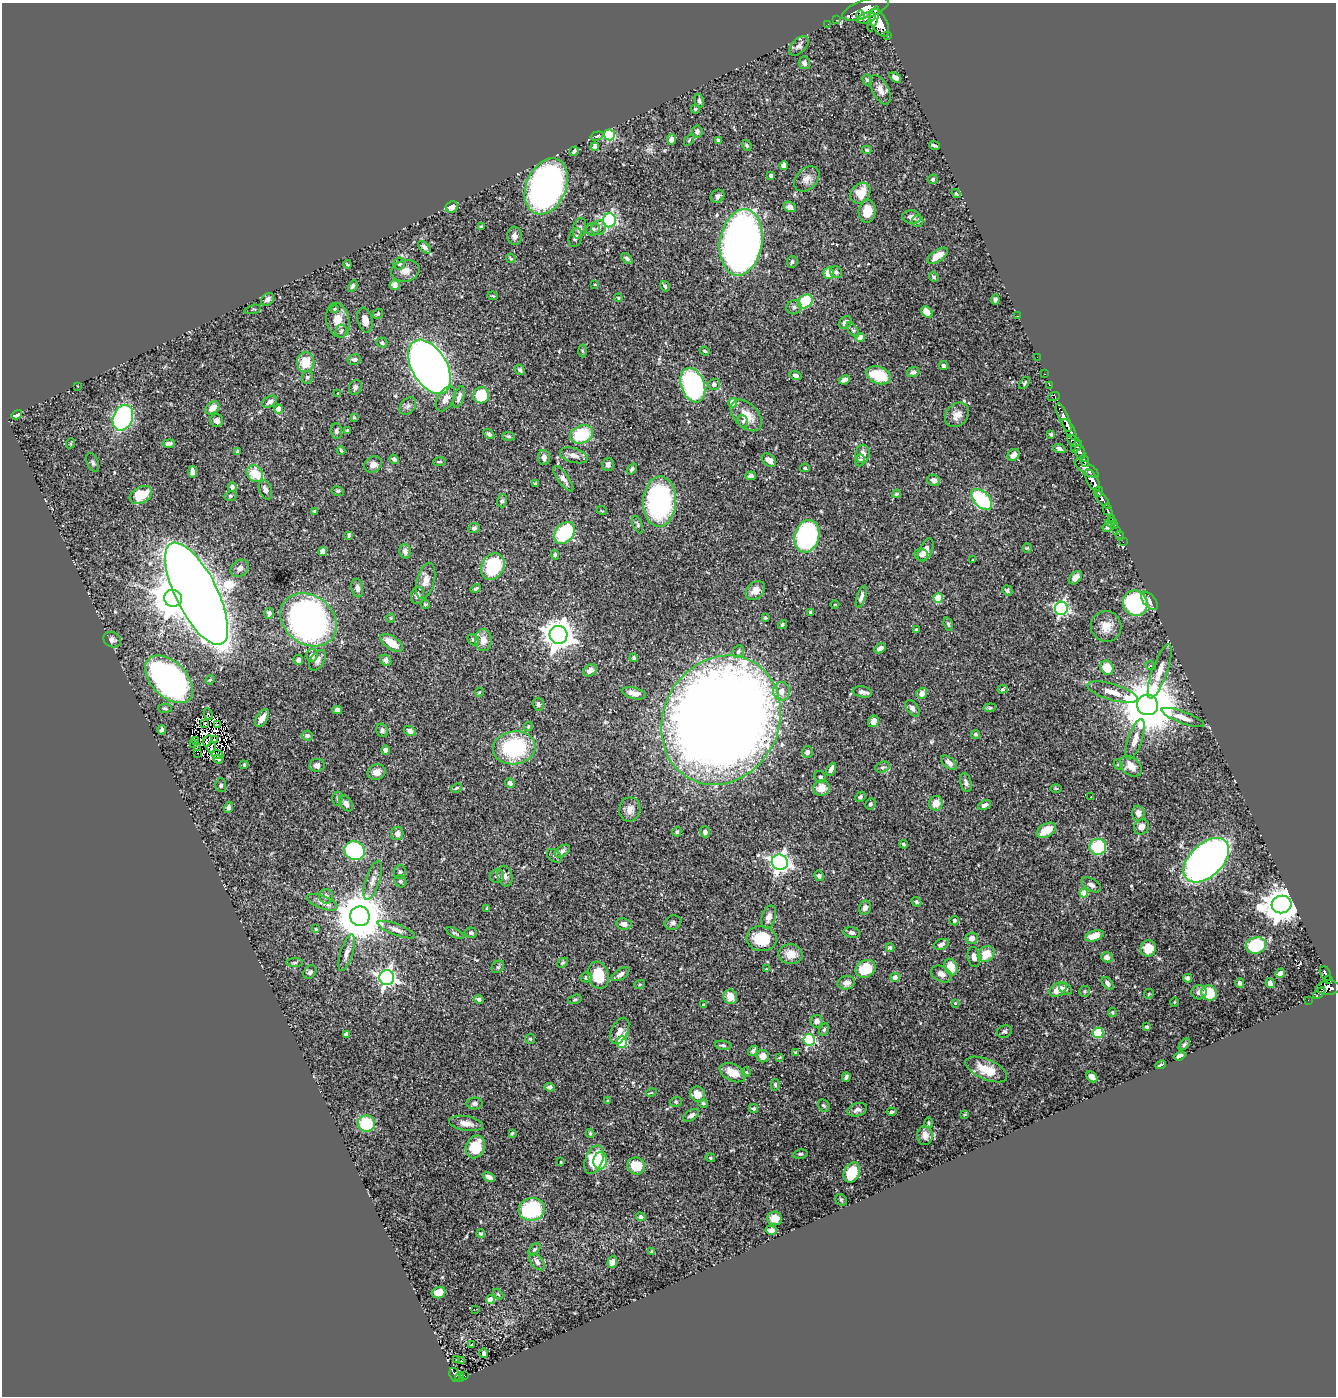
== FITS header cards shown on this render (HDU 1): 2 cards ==
NAXIS1  =                 1334
NAXIS2  =                 1394

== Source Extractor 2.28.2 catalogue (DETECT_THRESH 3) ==
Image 1334 x 1394 px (HDU 1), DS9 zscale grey, 1 PNG px = 1 image px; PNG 1338 x 1398 px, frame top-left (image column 1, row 1394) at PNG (2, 3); each listed source drawn as its Kron ellipse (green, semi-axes under 4 px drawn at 4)
Background 0.816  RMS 0.019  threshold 0.058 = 3 sigma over >= 5 px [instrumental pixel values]
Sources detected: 458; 2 with non-positive FLUX_AUTO (blend fragments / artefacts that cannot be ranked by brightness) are neither listed nor drawn; the other 456 listed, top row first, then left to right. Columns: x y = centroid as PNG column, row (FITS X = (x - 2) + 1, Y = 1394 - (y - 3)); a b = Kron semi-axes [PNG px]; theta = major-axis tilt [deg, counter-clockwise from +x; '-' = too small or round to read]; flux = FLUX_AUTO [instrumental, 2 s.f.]
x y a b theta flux
865 9 24 9 18 4300
860 15 4 3 - 310
867 18 9 5 18 1100
873 19 13 4 73 1600
836 20 2 2 - 8.2
879 23 15 7 -63 3600
828 24 2 2 - 8.9
888 36 3 3 - 77
799 46 12 7 46 5.2
804 63 6 5 - 4.4
895 78 7 4 -39 6.7
867 80 6 4 -71 2.1
880 90 16 8 -62 11
699 101 7 4 -75 3.3
695 109 4 4 - 1.6
697 131 6 5 - 3
609 135 5 5 - 130
597 136 6 3 18 1.9
671 139 5 4 - 5.6
689 140 6 3 54 1.3
718 140 4 3 - 3
747 145 6 4 -52 1.9
934 145 5 3 - 2.8
595 147 4 4 - 13
867 150 5 3 - 1.7
574 151 5 3 - 2.7
784 165 4 4 - 12
771 176 4 4 - 5.1
807 179 14 10 45 9.7
933 179 5 4 - 2.2
546 186 29 20 67 450
860 193 11 9 50 25
956 194 5 4 - 1.6
717 196 7 6 - 3.7
452 207 6 5 - 8.8
790 207 6 5 - 9.1
867 211 11 8 84 21
912 217 9 6 -8 5.1
609 220 7 6 - 230
918 221 6 6 - 3.2
481 227 3 3 - 1.5
579 228 10 6 75 4.7
599 228 7 7 - 4.7
593 229 7 6 - 4.7
514 236 9 7 -83 5.6
575 237 10 6 74 4.1
741 242 33 21 81 930
424 247 8 4 -44 3.4
938 256 11 5 34 16
511 258 5 3 - 1.6
627 258 7 4 -40 2.9
792 262 6 5 - 2.7
399 263 6 5 - 3.5
347 264 4 3 - 1.7
405 271 14 10 13 9.9
836 272 6 5 - 3.5
829 273 5 5 - 23
934 277 5 4 - 1.7
395 285 5 5 - 8
595 285 4 2 - 1.3
353 286 6 4 63 2.8
665 286 5 4 - 2.1
493 296 5 3 - 1.3
618 298 4 3 - 1.4
267 299 7 5 46 5.2
995 300 5 3 - 3.1
805 301 8 6 40 71
794 307 7 7 - 3.4
253 309 8 2 15 1.2
335 309 4 3 - 1.7
927 312 6 4 -45 11
378 314 5 4 - 1.9
1017 316 3 2 - 58
338 320 17 11 -77 16
365 320 12 7 -76 10
845 322 7 5 44 7.4
853 330 9 4 -54 2.9
341 331 6 5 - 2.4
860 338 5 4 - 14
382 343 5 5 - 2.4
582 351 6 4 -88 1.5
705 351 5 3 - 1.9
1037 357 2 2 - 11
354 359 6 5 - 2.8
306 362 10 8 83 25
943 366 4 4 - 2.8
429 367 30 17 -59 2000
520 370 5 4 - 2.4
913 372 6 5 - 4.4
1044 374 3 2 - 28
795 375 6 4 -16 3.4
879 375 13 8 -20 60
307 377 6 5 - 2.3
844 380 6 4 24 5.9
1024 383 7 3 57 1.6
714 384 6 6 - 4.2
693 385 18 11 -70 290
1050 385 3 2 - 22
78 386 2 2 - 1.1
355 387 8 6 67 3.1
338 394 3 2 - 0.77
481 395 8 8 - 39
1054 396 6 2 18 26
459 397 11 5 71 6
446 399 14 7 58 9.6
270 402 8 5 30 4.8
733 403 5 4 - 28
408 406 9 7 49 4.7
212 408 8 5 36 11
278 409 4 4 - 13
17 415 5 4 - 5.9
746 415 19 12 -45 23
957 415 13 11 46 11
354 417 4 4 - 1.2
123 418 13 9 67 280
1064 418 15 5 -66 1700
217 421 6 6 - 5.1
743 421 6 5 - 2.5
1069 429 11 4 -60 1400
336 431 8 6 -85 3.7
347 431 3 3 - 1.6
489 434 6 4 -36 2.6
581 434 12 8 21 59
1051 434 3 3 - 2.3
508 436 6 4 -7 1.9
1074 441 7 5 -36 280
71 443 5 3 - 1.2
169 444 6 4 7 4.2
1077 447 7 4 48 280
1059 449 6 4 -20 3.6
341 450 4 3 - 1.4
237 452 4 3 - 2.4
1080 452 7 5 -71 650
863 454 9 7 82 9.2
574 455 14 7 -17 8.9
1014 455 6 5 - 7.5
544 457 7 6 - 5.4
394 459 5 4 - 2.9
769 460 8 5 -39 9.9
860 460 6 4 71 2.3
1085 461 6 3 -74 310
93 462 10 5 -66 3.2
439 462 6 2 4 1.6
608 464 7 6 - 4.8
373 465 9 7 33 8
805 468 5 4 - 1.7
632 469 6 4 51 2.6
1087 469 14 5 -34 840
193 472 6 4 -80 6.4
255 474 9 7 -44 29
751 476 5 4 - 3.7
563 479 15 5 -54 7.9
934 480 6 5 - 5.5
1092 480 12 5 -61 2100
535 483 4 3 - 1.4
232 487 5 4 - 3.7
265 490 10 6 -70 5.8
338 491 6 4 -11 2
1099 492 5 3 - 440
896 494 4 3 - 1.7
141 495 12 8 30 45
230 496 6 4 14 1.9
982 499 12 7 -46 110
1102 500 11 4 -53 1000
502 501 6 5 - 2.3
660 502 25 16 87 260
1108 510 6 3 -64 250
315 511 4 4 - 2.7
602 511 5 3 - 1.1
1112 518 3 2 - 16
1111 522 6 2 7 18
638 525 9 4 -68 2.4
1115 525 4 2 - 35
1107 527 5 4 - 3.1
474 528 6 5 - 3.1
1117 530 3 2 - 9.3
565 533 12 9 50 89
349 535 4 3 - 2.4
1120 535 4 3 - 29
807 536 16 12 75 250
1123 542 2 2 - 4.7
1027 548 5 4 - 1.4
926 550 13 6 65 11
323 551 4 4 - 21
405 551 7 5 -80 4.5
921 554 7 6 - 6.1
555 555 5 4 - 1.7
973 560 3 2 - 0.82
493 567 14 11 61 73
240 568 10 8 36 5
1075 578 8 5 46 10
426 581 18 9 76 11
357 588 9 5 -79 5.4
476 589 5 4 - 2.7
1007 590 5 5 - 2.8
755 591 11 8 45 12
197 594 56 21 -63 5200
417 595 8 6 76 5
861 597 11 4 72 6
173 598 9 8 - 3600
938 598 5 4 - 40
1149 601 11 6 -50 6.9
1135 603 13 12 - 270
425 604 5 4 - 1.6
835 605 4 3 - 0.97
1061 608 6 6 - 250
810 612 3 3 - 2.3
269 613 5 4 - 3.2
391 618 4 4 - 1.4
765 618 3 3 - 1.9
308 620 30 24 -38 520
948 624 7 4 -75 2.1
782 625 5 4 - 2.2
1106 626 15 15 - 17
917 630 3 3 - 3
558 635 9 9 - 1900
112 640 9 7 -28 5.1
473 640 6 5 - 2.3
483 640 11 8 -89 11
392 643 13 6 -34 24
880 648 6 4 30 5.7
738 652 6 5 - 2.9
312 655 6 5 - 6.1
634 658 4 4 - 2.5
298 660 5 5 - 5
317 660 11 6 59 5.9
386 660 6 5 - 4.8
1151 666 5 3 - 1.4
1107 668 7 6 - 29
590 670 7 5 31 6.8
1160 671 29 7 71 15
169 679 29 17 -45 420
210 680 5 4 - 1.5
1003 689 5 4 - 2
781 691 9 8 - 9
480 692 4 3 - 1
862 692 10 5 -10 5
1112 692 26 8 -16 16
634 693 12 5 -15 9.4
922 693 6 5 - 7.3
538 704 6 5 - 3.3
1148 705 10 10 - 9900
165 708 7 4 -4 2.2
912 708 9 5 -52 4.4
990 708 6 4 6 1.8
337 710 4 4 - 6.8
208 714 6 2 -63 1.7
1183 717 22 6 -20 10
262 718 10 5 58 10
721 720 66 57 62 3400
873 721 6 5 - 11
205 724 3 2 - 0.75
217 724 4 2 - 0.2
528 726 5 3 - 1.3
162 730 4 4 - 3.5
382 730 7 5 -67 3.2
410 731 6 4 -27 5.4
976 734 4 4 - 1.9
307 736 5 5 - 3.3
215 739 3 2 - 1.6
1135 739 21 7 72 12
195 740 4 2 - 2.1
207 741 6 2 62 0.74
194 744 4 2 - 0.29
197 747 3 2 - 0.55
212 747 6 2 -88 0.57
514 748 21 16 7 110
386 750 4 4 - 6
807 752 6 5 - 4.1
198 753 2 2 - 77
217 754 6 2 -23 3.2
218 759 5 3 - 2
949 763 9 5 -41 5.9
244 765 4 3 - 1.8
317 765 8 6 7 6.6
1118 765 5 4 - 1.9
1131 766 12 9 -40 16
882 767 7 5 19 2.8
831 769 7 4 65 6.7
377 772 9 7 19 8
820 777 6 5 - 3.3
966 782 10 5 -74 4.4
510 783 5 4 - 4.4
221 785 7 5 -86 2.8
456 788 6 4 28 1.7
821 788 8 7 - 18
1056 788 5 3 - 1.3
860 797 5 4 - 2.4
1091 797 2 2 - 0.64
337 799 7 5 -89 2.3
346 803 9 6 -53 4.5
936 803 7 7 - 12
870 804 6 5 - 2.5
985 805 7 4 23 5
228 807 6 4 73 4.6
630 809 12 10 81 10
1138 813 7 6 - 9.5
1141 827 8 7 - 8.3
1046 830 11 6 29 23
677 832 5 4 - 2.1
705 832 5 5 - 4.8
397 834 6 6 - 6.2
904 844 4 3 - 1.8
1098 847 8 8 - 76
355 851 10 9 - 130
562 851 8 5 33 4.3
554 856 8 5 -40 2.8
1206 860 27 16 43 1000
780 862 8 7 - 580
400 872 7 5 79 2.7
497 876 7 6 - 3.5
505 876 10 7 -75 4.9
819 876 5 5 - 2.8
373 880 20 7 72 9.2
400 881 6 5 - 2.5
1091 885 11 6 -30 5.3
1084 893 4 4 - 30
326 896 7 7 - 4.9
322 902 16 6 -21 7.4
916 902 5 3 - 2
1281 904 10 9 - 2800
865 908 7 6 - 5
487 909 3 3 - 1.7
360 916 10 10 - 6600
769 917 12 7 75 8.5
954 921 4 4 - 2.6
673 923 8 7 - 3.7
624 924 7 6 - 7.7
316 929 4 4 - 1.1
396 930 20 5 -21 7.2
455 933 9 4 -29 2.5
471 933 6 5 - 3.3
852 933 8 5 -9 4.2
1094 936 9 5 18 15
972 938 6 6 - 7.2
762 939 15 12 -9 46
941 944 8 5 22 4.6
1256 945 10 8 13 81
890 947 4 3 - 2.1
1148 948 8 7 - 29
347 953 19 6 73 7.9
790 954 12 10 -5 18
986 954 9 7 39 24
974 957 10 6 -81 7.9
1107 957 6 5 - 6.8
295 963 8 4 1 2.4
563 963 6 4 40 1.8
498 967 7 5 44 2.8
951 967 8 6 -69 19
766 969 3 3 - 0.99
865 969 10 8 31 48
310 972 7 5 46 3.4
1280 973 5 4 - 6.1
621 974 10 5 33 5.4
941 974 11 7 -27 8.2
1325 974 8 5 -65 230
598 975 14 10 -73 32
387 977 7 7 - 470
586 977 5 5 - 3.2
895 977 5 4 - 5.7
1188 978 4 4 - 6.4
1328 979 4 3 - 180
846 983 9 6 12 7.6
1108 983 7 4 -50 4.1
1240 983 5 4 - 3.1
1270 983 5 4 - 5.9
640 984 5 3 - 1.5
1328 988 12 7 4 890
1058 989 9 6 33 19
1065 989 7 5 -41 3.1
1085 991 5 5 - 2.2
1199 992 8 7 - 5.4
1209 993 8 7 - 38
1319 993 7 4 43 130
1149 994 5 4 - 1.8
730 997 7 6 - 17
479 999 5 4 - 3.9
575 999 7 4 16 2.2
1308 1000 2 2 - 6
1174 1002 4 3 - 1.1
955 1003 4 3 - 1.1
704 1005 3 3 - 2.9
1112 1012 4 4 - 1.7
817 1021 6 6 - 5.7
1147 1027 4 4 - 2.5
824 1029 7 4 63 2.2
620 1031 14 8 63 9
1004 1031 7 6 - 3
1098 1033 5 5 - 42
346 1034 4 4 - 8.8
530 1039 5 5 - 2.3
809 1040 5 5 - 150
622 1042 6 5 - 71
1184 1044 7 4 47 2.4
723 1045 8 4 -8 2.5
753 1051 6 3 52 2.7
795 1053 4 3 - 1.4
763 1056 6 6 - 12
1180 1056 6 4 22 3.9
780 1057 4 3 - 1
1161 1065 5 2 - 2.7
986 1070 22 10 -23 26
746 1072 5 4 - 1.5
733 1073 14 8 -26 18
846 1077 4 3 - 2.8
1092 1077 6 4 -45 9.9
775 1085 6 4 81 1.9
549 1087 5 4 - 3.6
651 1093 5 3 - 1.3
697 1094 8 7 - 12
608 1101 4 3 - 1.2
676 1102 6 5 - 2
703 1103 4 4 - 2.1
475 1104 8 6 -1 4.1
824 1106 6 5 - 2.5
753 1109 5 4 - 2.6
857 1110 10 6 17 5.4
891 1112 5 4 - 2.2
965 1114 3 3 - 1.5
691 1115 9 5 32 4.9
466 1123 17 7 -9 11
929 1123 5 3 - 1.5
366 1124 8 8 - 64
512 1133 4 3 - 1.4
590 1133 4 3 - 2.3
925 1136 9 8 - 9.5
475 1147 12 9 65 41
800 1154 7 4 9 2
710 1158 5 4 - 1.5
594 1160 15 8 70 44
600 1161 9 6 80 47
561 1162 3 2 - 0.81
636 1166 9 8 - 30
852 1172 10 7 65 36
489 1177 6 4 -29 5.8
841 1200 6 5 - 1.8
532 1209 13 11 16 110
641 1217 5 4 - 3.1
775 1218 7 7 - 13
771 1230 5 4 - 7.3
481 1233 4 3 - 2.2
534 1249 7 4 47 2.4
652 1252 4 3 - 2
537 1262 10 6 -50 5.4
612 1262 6 4 69 5.2
439 1293 7 5 18 22
498 1294 6 3 -44 1.5
490 1300 4 4 - 14
476 1309 3 2 - 0.97
472 1344 3 3 - 3
484 1353 5 3 - 2.5
456 1359 2 2 - 1.5
461 1361 3 2 - 1.7
454 1375 7 5 -72 120
464 1376 4 2 - 17
459 1377 5 4 - 110
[2 non-positive-flux detections neither listed nor drawn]